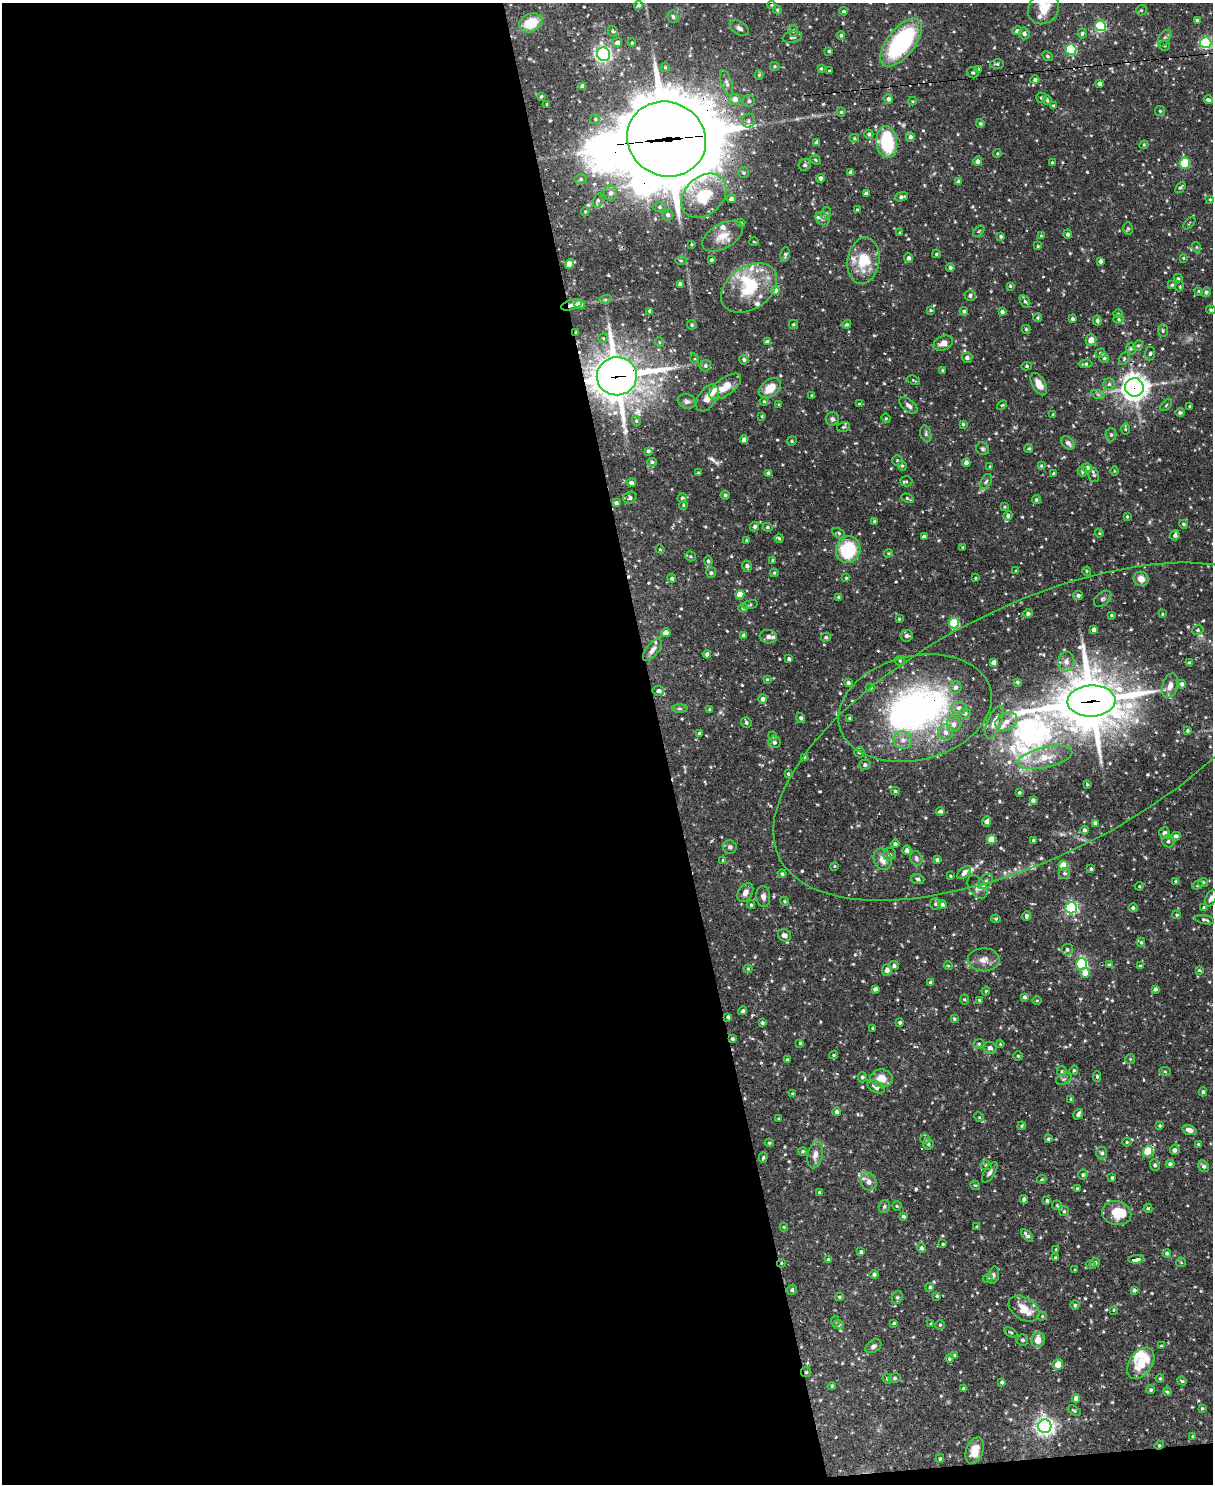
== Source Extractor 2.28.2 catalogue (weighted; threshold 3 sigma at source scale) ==
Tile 9 of 4 x 3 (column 1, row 3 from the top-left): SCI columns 1-1211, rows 247-1728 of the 4844 x 4825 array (HDU 1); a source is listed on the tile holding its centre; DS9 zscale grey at full resolution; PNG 1215 x 1486 px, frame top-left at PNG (2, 3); each listed source drawn as its Kron ellipse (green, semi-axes under 4 px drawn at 4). Shown black and unused: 55% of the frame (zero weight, under 2 of 3 exposures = <1% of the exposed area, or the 3 px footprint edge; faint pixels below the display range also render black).
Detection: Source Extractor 2.28.2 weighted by HDU 2 'WHT'; one run over the whole footprint, this tile lists its part. Background 0.0919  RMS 0.0031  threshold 0.0138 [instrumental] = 3 sigma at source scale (4.5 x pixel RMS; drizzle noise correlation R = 1.50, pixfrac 1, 0.05/0.05 arcsec/px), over >= 5 px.
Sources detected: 626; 3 inside a brighter object's white glare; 6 cosmic-ray / hot-pixel residue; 2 long thin detections or spike segments (spike, bleed or trail) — neither listed nor drawn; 22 inside a brighter listed object's ellipse — not listed separately; of the other 593, all 500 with FLUX_AUTO >= 0.276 (the completeness limit of this list) listed and drawn (93 fainter detections not listed), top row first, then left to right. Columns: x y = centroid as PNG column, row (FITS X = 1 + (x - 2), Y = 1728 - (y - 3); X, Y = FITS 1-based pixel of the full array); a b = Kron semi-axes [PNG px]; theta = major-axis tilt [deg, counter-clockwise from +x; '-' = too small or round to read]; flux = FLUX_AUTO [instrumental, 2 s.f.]
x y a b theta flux
639 5 4 4 - 0.93
772 5 4 3 - 0.38
1044 8 17 14 48 5
777 10 4 4 - 0.42
1141 10 6 5 - 0.47
844 11 4 4 - 0.52
673 17 6 5 - 0.73
1197 20 4 3 - 0.7
531 23 12 9 23 7.5
1100 26 5 5 - 32
739 28 11 6 -36 1.2
613 31 5 5 - 0.83
793 31 6 5 - 0.51
1017 31 5 4 - 1.1
1024 33 6 5 - 0.88
1082 33 5 4 - 0.73
841 35 4 4 - 0.51
792 37 10 5 11 1.1
1164 38 9 5 59 0.83
617 43 5 4 - 1.7
632 43 4 3 - 0.34
901 43 28 13 51 37
1206 43 6 5 - 35
1164 45 6 5 - 0.49
1071 49 5 5 - 28
829 51 3 3 - 0.45
604 54 7 6 - 81
1048 56 5 4 - 0.45
997 64 7 5 -1 0.63
775 66 4 4 - 0.38
665 67 4 4 - 0.37
821 69 3 3 - 0.38
979 69 3 3 - 0.32
829 71 3 3 - 0.38
973 73 6 5 - 0.56
759 75 5 4 - 0.45
1035 80 4 4 - 0.89
727 83 13 5 -72 1.2
1100 83 4 3 - 1
583 86 4 4 - 1.7
541 96 3 3 - 0.44
1041 98 5 5 - 0.5
735 99 5 5 - 2
889 99 5 4 - 1.1
1047 100 5 4 - 0.48
1208 100 4 3 - 0.63
749 101 6 5 - 0.68
912 101 4 4 - 0.29
547 104 3 2 - 0.35
1053 106 4 3 - 0.36
1160 111 5 5 - 0.4
841 112 4 4 - 0.38
595 119 5 5 - 0.48
748 121 7 6 - 0.78
980 123 4 3 - 0.43
869 134 4 4 - 0.5
910 137 5 4 - 0.97
854 138 4 4 - 0.36
666 139 40 37 -29 2400
817 142 4 4 - 0.83
887 142 16 10 -83 21
1144 145 4 4 - 0.3
997 153 4 4 - 0.36
816 160 5 4 - 0.35
977 161 5 4 - 1
1052 162 3 3 - 0.44
1185 163 6 5 - 14
805 165 6 6 - 0.78
851 172 4 3 - 0.94
744 173 5 5 - 0.51
821 178 4 4 - 0.95
581 179 6 5 - 0.6
958 181 4 4 - 0.71
1180 187 6 4 52 0.52
610 193 7 6 - 1.4
866 193 4 3 - 0.93
704 196 25 19 45 12
901 197 7 4 17 0.93
731 199 4 4 - 1
1210 199 4 3 - 0.3
598 200 7 4 74 0.66
660 207 6 5 - 0.68
857 209 3 3 - 0.29
585 211 5 4 - 0.36
826 213 6 5 - 0.6
668 215 5 5 - 0.89
822 219 7 6 - 0.77
741 223 4 3 - 0.46
1189 223 7 2 46 0.3
1128 228 6 5 - 0.49
979 231 6 4 46 0.42
900 233 4 3 - 0.53
1068 234 4 4 - 0.67
1041 235 3 3 - 0.31
722 236 22 12 29 4.3
1001 236 4 3 - 0.53
754 242 5 3 - 0.3
691 244 4 3 - 0.28
1038 246 3 3 - 0.32
1196 247 5 3 - 0.28
785 254 8 4 81 0.52
936 254 4 3 - 0.42
908 258 5 4 - 0.99
1183 258 3 3 - 0.3
711 260 3 3 - 0.48
681 261 6 4 -1 0.44
863 261 23 16 81 9.5
1101 261 4 4 - 1.1
569 264 4 4 - 4.2
950 268 4 4 - 0.62
1178 278 4 4 - 0.35
680 284 4 3 - 0.85
1172 285 4 3 - 0.46
1010 286 4 4 - 0.35
1180 286 5 3 - 0.28
749 288 31 21 35 15
775 291 4 4 - 5.5
1199 291 3 3 - 0.28
1206 292 5 4 - 0.68
970 296 5 5 - 0.81
605 300 6 4 19 0.44
1025 301 7 4 -61 0.62
579 304 5 4 - 3.1
571 305 11 5 16 1.1
930 310 4 3 - 0.43
1211 310 5 4 - 0.54
650 311 4 3 - 0.74
964 311 4 4 - 0.69
1002 312 4 4 - 0.86
1118 314 4 4 - 0.32
1038 318 4 4 - 0.45
1073 319 3 3 - 0.62
1119 319 5 4 - 0.49
1097 321 5 4 - 0.75
793 324 5 4 - 0.48
847 324 4 4 - 0.46
692 325 5 4 - 0.49
1026 329 4 3 - 0.38
1163 331 6 5 - 0.5
576 333 3 3 - 0.41
603 338 4 4 - 0.36
1091 340 5 5 - 2.5
768 341 4 3 - 0.91
659 342 5 3 - 0.32
943 343 10 7 24 2.3
1138 345 5 4 - 0.46
1131 349 6 5 - 0.59
1100 353 5 4 - 0.58
1150 354 7 5 85 0.57
967 358 5 5 - 1.1
1104 358 5 4 - 0.57
1124 358 7 4 63 0.57
695 359 5 3 - 0.3
744 360 5 4 - 0.66
1086 364 7 4 4 0.6
705 366 6 5 - 0.72
1027 366 5 4 - 0.45
942 370 3 3 - 0.32
617 376 20 19 - 650
914 380 6 2 -27 0.34
1039 384 12 6 -60 3.4
1109 384 5 5 - 0.69
725 387 18 8 36 4.8
1134 387 9 9 - 270
770 388 12 8 38 5.2
812 395 4 3 - 0.32
1098 395 7 4 -20 0.56
707 398 15 9 56 2.7
687 401 9 7 -18 1.2
764 401 4 3 - 0.33
859 404 3 3 - 0.33
779 405 4 3 - 0.32
1002 405 5 3 - 0.32
1166 405 7 2 45 0.29
909 406 11 6 -40 1.2
1190 407 3 3 - 0.51
1180 412 5 4 - 0.56
1053 414 3 3 - 0.28
762 416 4 3 - 0.28
886 418 5 4 - 0.33
832 419 7 6 - 0.77
636 421 5 4 - 0.44
963 424 4 3 - 0.46
843 427 6 5 - 0.52
1125 429 5 3 - 0.35
926 434 8 5 -73 0.62
1111 435 6 5 - 0.58
744 440 4 4 - 1.7
792 441 5 4 - 0.41
1068 443 8 5 -46 1.2
983 449 7 6 - 0.58
1029 449 4 4 - 0.43
648 451 4 4 - 0.58
897 461 5 5 - 0.47
652 462 4 4 - 0.56
966 463 4 4 - 1.1
902 466 5 4 - 0.49
990 466 4 3 - 0.32
1041 466 4 3 - 0.41
1087 468 5 4 - 1
1082 471 5 4 - 0.55
1114 471 5 3 - 0.3
698 473 3 3 - 0.41
768 473 4 3 - 0.97
1054 473 3 3 - 0.47
1094 475 7 5 -77 0.64
906 481 6 5 - 0.49
986 482 8 5 62 0.64
632 483 4 4 - 0.9
725 495 4 4 - 0.59
630 498 7 6 - 0.81
682 498 5 4 - 0.67
908 498 6 3 -27 0.44
1036 500 5 4 - 0.57
616 503 4 4 - 0.98
683 505 4 4 - 0.31
1004 507 3 3 - 0.31
1008 516 5 4 - 0.89
1127 517 4 3 - 0.38
874 521 3 3 - 0.42
1183 524 4 4 - 0.54
755 526 5 4 - 0.81
768 527 5 4 - 0.36
839 533 7 4 -27 0.56
1099 533 4 4 - 0.3
1175 535 5 4 - 0.92
924 537 4 3 - 1.1
779 538 4 4 - 0.44
746 540 4 3 - 0.31
963 547 4 3 - 0.34
660 549 5 4 - 0.36
848 549 14 12 75 17
888 553 4 3 - 0.35
691 556 5 5 - 0.49
773 560 3 3 - 0.49
708 561 4 4 - 0.6
747 566 5 4 - 1.1
1016 571 4 3 - 0.31
1087 571 4 4 - 0.37
711 573 5 5 - 0.62
774 573 4 4 - 0.36
672 578 4 4 - 0.74
846 578 4 4 - 0.35
976 578 3 2 - 0.36
1141 579 7 7 - 2.5
740 594 4 4 - 4.6
1078 595 5 4 - 0.83
839 597 4 3 - 0.49
1103 599 10 6 40 0.81
750 605 8 3 13 0.44
743 608 5 4 - 0.51
1028 613 5 4 - 0.73
1162 614 4 3 - 0.3
1111 615 3 3 - 0.49
899 619 3 3 - 0.32
954 623 5 5 - 17
1094 630 4 4 - 1.3
1198 630 6 4 13 0.57
666 633 4 4 - 2.2
743 635 4 3 - 1
907 636 6 5 - 0.89
768 637 9 6 -6 1.1
826 637 5 4 - 0.52
652 650 13 6 53 1.7
707 654 4 4 - 0.92
789 659 4 3 - 0.7
900 661 5 5 - 0.44
994 662 4 4 - 1.6
1066 662 10 8 85 1.9
1190 663 4 3 - 0.7
767 679 4 3 - 0.33
1017 682 4 3 - 0.45
848 683 4 3 - 0.76
1182 684 4 4 - 0.92
1170 686 12 7 72 2
956 687 6 5 - 1
871 688 5 4 - 0.41
658 691 6 4 -10 1.1
763 699 5 4 - 1.3
1091 701 24 15 2 820
915 708 78 52 14 84
959 708 8 6 -3 1.2
680 709 8 4 -1 0.57
709 709 3 2 - 0.31
965 713 5 5 - 0.71
801 718 5 4 - 0.77
849 718 3 3 - 0.31
746 722 5 5 - 0.68
994 722 17 7 68 2.3
1006 722 11 8 29 2.5
954 724 8 7 - 1.4
1187 730 4 4 - 0.52
1032 731 282 124 27 220
945 732 8 7 - 1.7
699 733 3 3 - 0.55
773 736 5 4 - 0.36
903 740 9 8 - 2.2
774 742 6 6 - 0.72
859 752 5 5 - 0.81
805 757 4 4 - 1.8
1045 757 28 10 13 6.6
865 765 6 5 - 0.84
788 774 3 3 - 0.39
1087 784 3 3 - 0.49
895 791 4 3 - 0.47
1019 793 3 3 - 0.49
1033 800 4 4 - 0.96
940 811 4 4 - 0.88
987 821 5 4 - 1.2
1095 823 4 4 - 0.81
1084 830 4 4 - 0.82
1165 833 6 5 - 1.2
1176 836 4 4 - 1
991 839 4 4 - 8
1033 840 3 3 - 0.46
1168 841 6 5 - 0.69
895 844 4 4 - 0.86
730 847 7 6 - 1.1
907 850 4 4 - 1.1
890 854 6 6 - 0.77
916 858 7 6 - 0.84
883 859 11 8 -68 2.8
723 860 4 4 - 0.35
937 860 4 3 - 0.68
1063 865 5 4 - 7.4
834 866 4 3 - 0.34
1091 869 3 3 - 0.41
964 872 8 5 43 1.3
1064 873 6 5 - 0.62
782 874 4 4 - 0.56
950 876 3 2 - 0.34
918 879 7 5 -18 0.63
1176 881 4 3 - 0.54
985 882 9 6 45 0.96
1203 882 5 4 - 0.61
1197 885 5 4 - 0.39
1139 886 4 4 - 0.31
977 887 13 8 -57 1.5
745 893 10 7 59 1.7
763 896 10 7 -86 1.2
1211 898 9 5 67 1.2
785 901 5 4 - 0.38
935 904 5 5 - 0.53
751 905 4 3 - 0.47
942 905 4 4 - 0.7
1071 908 5 5 - 51
1133 908 4 4 - 0.66
1204 908 4 4 - 0.72
1177 915 4 3 - 0.36
1026 916 5 3 - 0.67
996 919 4 3 - 0.43
1205 920 10 4 -11 0.72
785 935 7 6 - 1.4
1141 942 4 4 - 0.4
1067 949 6 5 - 0.74
984 960 16 11 -1 2.7
1082 964 5 5 - 39
1109 965 4 3 - 0.43
894 966 5 4 - 0.65
948 966 4 4 - 0.35
1140 966 4 3 - 0.5
748 969 4 4 - 0.33
887 970 6 5 - 1.2
1199 970 3 3 - 0.35
1085 973 5 4 - 3.9
931 983 4 3 - 0.9
875 989 4 4 - 0.96
1155 989 4 3 - 0.85
986 991 4 4 - 0.3
1024 997 4 3 - 0.97
964 1000 5 4 - 0.43
980 1000 3 3 - 0.37
1037 1000 4 3 - 0.3
743 1011 4 4 - 0.73
728 1017 4 4 - 0.69
954 1019 4 3 - 0.45
762 1023 3 3 - 0.57
900 1023 4 4 - 0.6
873 1028 3 3 - 0.41
732 1039 4 3 - 0.55
800 1043 3 3 - 0.34
979 1044 5 4 - 0.52
1000 1044 4 3 - 0.29
990 1048 6 6 - 1.2
833 1055 4 4 - 0.36
1018 1056 4 4 - 0.38
1130 1059 5 5 - 0.35
787 1060 3 3 - 0.54
1074 1070 5 4 - 0.44
1062 1071 5 4 - 0.41
1165 1071 5 3 - 0.35
1097 1076 5 4 - 0.55
862 1077 5 4 - 0.69
881 1078 11 9 -6 3.8
1064 1079 8 5 23 0.73
876 1087 9 5 -30 2.1
1203 1092 4 4 - 0.6
793 1094 4 3 - 0.48
1071 1099 4 4 - 0.31
837 1112 4 4 - 0.76
1078 1114 6 4 56 0.92
979 1117 5 4 - 0.41
778 1119 4 3 - 0.35
1022 1126 4 3 - 0.43
1160 1126 3 3 - 0.4
1189 1130 7 4 -19 1.4
925 1139 5 4 - 0.47
1048 1139 4 3 - 0.5
1127 1142 4 4 - 0.36
769 1143 4 3 - 0.32
928 1144 5 5 - 0.49
1198 1144 3 3 - 0.31
1175 1150 5 5 - 1.2
802 1151 4 4 - 0.41
1148 1151 5 5 - 15
1102 1153 6 5 - 0.91
815 1155 14 7 78 2.2
763 1158 5 4 - 0.49
1170 1164 4 4 - 0.75
986 1165 6 5 - 0.61
1155 1165 6 4 -65 0.58
1204 1166 6 5 - 0.94
990 1172 12 5 56 1
1083 1175 5 5 - 0.55
1112 1178 3 3 - 0.44
1042 1179 5 3 - 0.37
869 1182 9 7 -63 1.7
975 1185 5 4 - 0.34
1077 1188 3 3 - 0.44
819 1192 3 3 - 0.3
1024 1199 4 4 - 0.97
1047 1201 4 3 - 0.54
1057 1205 5 4 - 0.37
884 1206 6 5 - 0.57
897 1206 5 4 - 0.37
1148 1208 5 4 - 0.43
1064 1211 5 5 - 0.44
1117 1213 14 12 -14 7.1
903 1216 4 3 - 0.59
784 1227 4 4 - 0.3
977 1227 3 3 - 0.48
1027 1235 7 3 -48 0.95
943 1244 3 3 - 0.3
921 1248 5 4 - 0.82
1056 1249 3 3 - 0.38
861 1252 4 4 - 0.68
1167 1253 4 4 - 0.58
1055 1258 3 3 - 0.46
828 1259 4 3 - 0.31
1136 1259 8 3 8 10
1181 1262 5 4 - 0.37
781 1263 4 4 - 0.32
1095 1263 5 4 - 0.61
1091 1264 5 3 - 0.33
1075 1270 3 2 - 0.28
874 1275 4 4 - 0.67
993 1275 9 5 74 0.72
988 1278 5 3 - 0.28
930 1287 4 4 - 0.53
792 1290 5 4 - 0.53
1134 1290 4 4 - 0.65
937 1296 3 3 - 0.36
839 1297 4 3 - 0.38
897 1297 6 5 - 0.52
1075 1305 4 4 - 0.43
1024 1309 17 11 -32 4.1
1114 1310 4 3 - 0.32
1042 1316 5 4 - 0.29
835 1321 5 4 - 0.35
894 1323 4 3 - 0.43
931 1324 3 3 - 0.53
838 1325 5 4 - 0.44
940 1325 4 4 - 0.37
1011 1332 7 4 -28 0.43
1022 1340 6 5 - 0.76
1038 1340 8 6 85 3.1
873 1346 9 6 34 0.9
1161 1346 3 3 - 0.34
954 1355 4 3 - 0.31
949 1359 4 4 - 0.48
1141 1363 17 11 55 7.5
1058 1364 5 5 - 3.6
806 1372 5 5 - 0.42
895 1378 6 4 14 0.42
1160 1378 4 3 - 0.38
887 1379 5 4 - 0.45
1182 1381 5 3 - 0.37
1002 1382 4 4 - 0.72
832 1386 4 4 - 0.38
963 1389 4 4 - 0.54
1151 1390 4 4 - 0.51
1167 1392 4 3 - 0.33
1076 1398 4 4 - 1.5
1202 1408 4 3 - 0.39
1074 1411 7 4 -30 0.48
1045 1426 7 6 - 150
1193 1436 4 3 - 0.33
1159 1445 5 4 - 0.37
975 1451 14 8 70 3.2
940 1459 4 3 - 0.38
Overlapping masked pixels (flux is a lower limit): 14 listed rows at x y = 604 54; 666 139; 571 305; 576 333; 617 376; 1134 387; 1091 701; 915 708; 1032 731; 728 1017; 781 1263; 806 1372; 1045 1426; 1159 1445
Isophote crosses this tile's border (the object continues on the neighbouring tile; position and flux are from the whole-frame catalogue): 5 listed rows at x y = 1044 8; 531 23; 1211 310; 1032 731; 1211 898